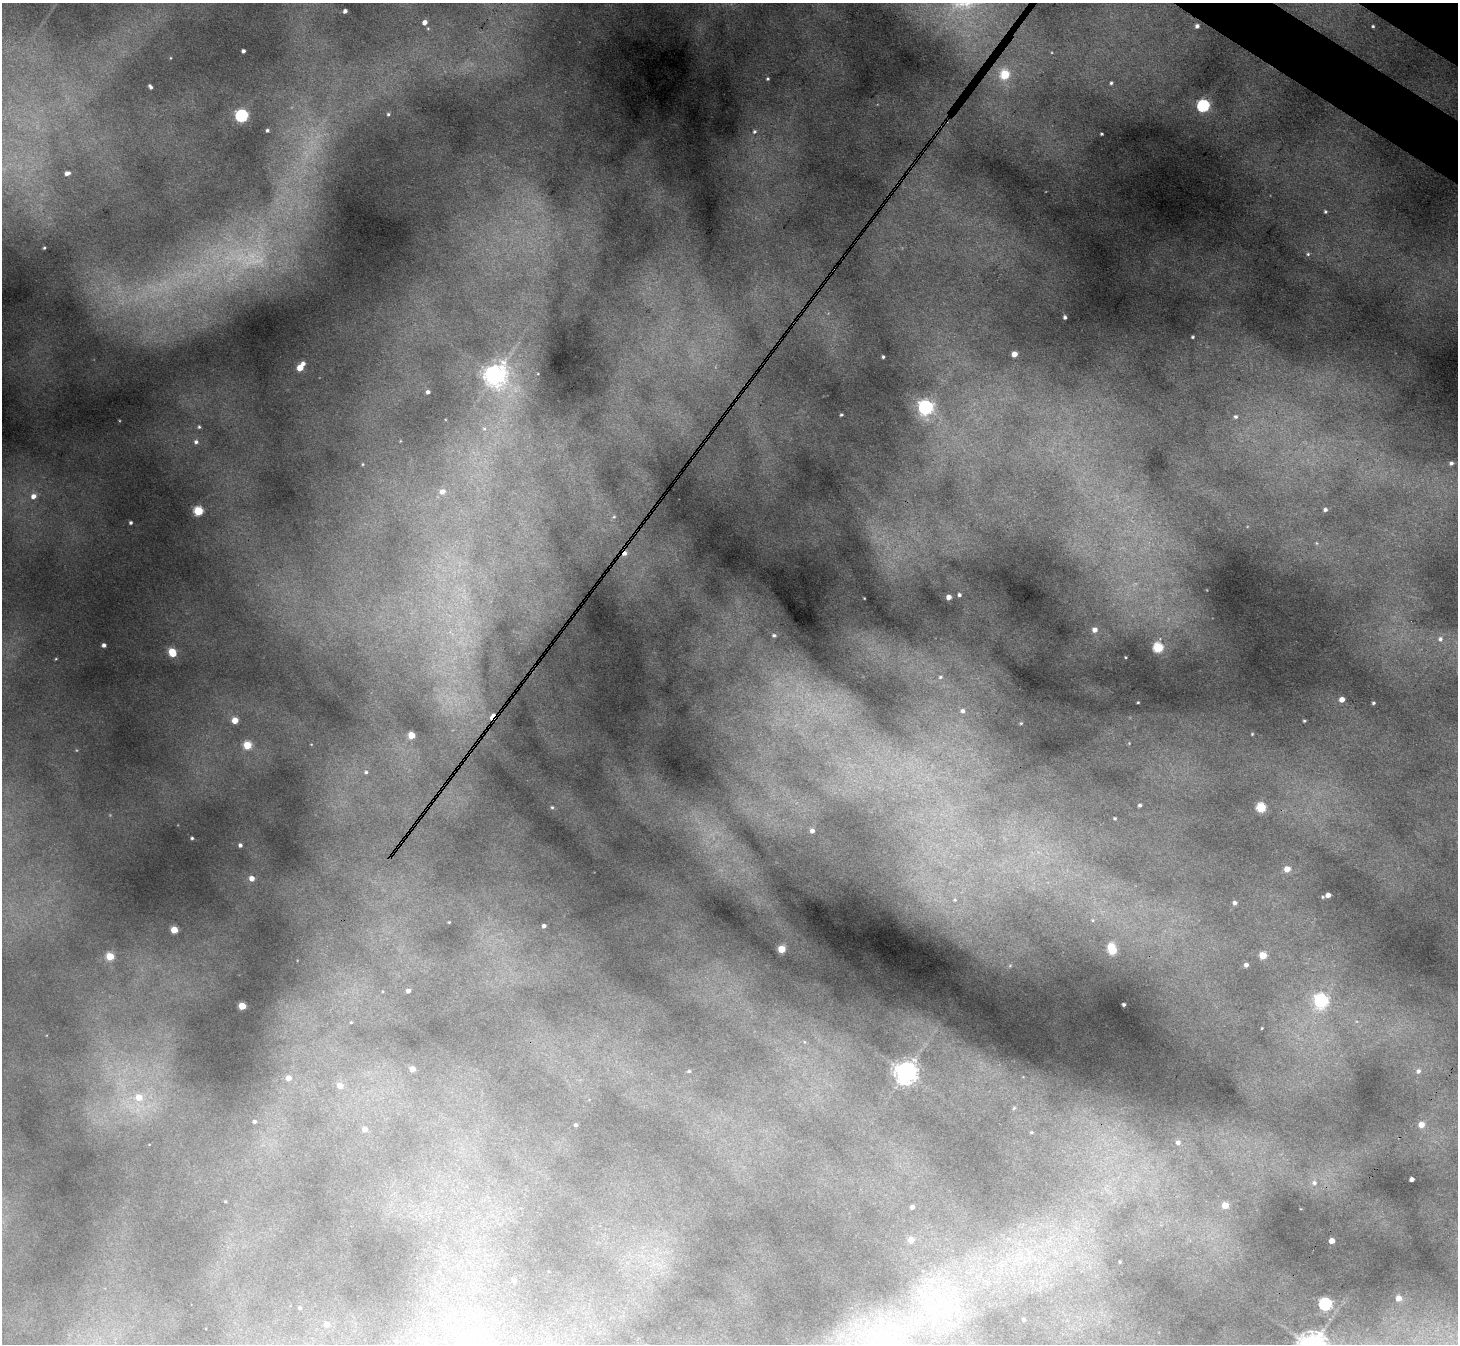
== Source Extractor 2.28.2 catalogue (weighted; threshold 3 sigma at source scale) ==
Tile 10 of 4 x 4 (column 2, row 3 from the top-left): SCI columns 1513-2968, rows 1713-3054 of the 5938 x 5969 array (HDU 1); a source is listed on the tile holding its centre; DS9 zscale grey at full resolution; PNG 1460 x 1346 px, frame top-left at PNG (2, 3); no overlay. Shown black and unused: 1% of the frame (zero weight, under 3 of 4 exposures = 7% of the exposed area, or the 3 px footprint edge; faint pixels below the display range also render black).
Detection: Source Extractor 2.28.2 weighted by HDU 2 'WHT'; one run over the whole footprint, this tile lists its part. Background 0.379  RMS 0.016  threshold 0.0713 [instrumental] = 3 sigma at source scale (4.5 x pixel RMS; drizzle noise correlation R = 1.50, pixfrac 1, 0.05/0.05 arcsec/px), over >= 5 px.
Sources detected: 118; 1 too faint to see at this stretch — not listed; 1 inside a brighter listed object's ellipse — not listed separately; the other 116 listed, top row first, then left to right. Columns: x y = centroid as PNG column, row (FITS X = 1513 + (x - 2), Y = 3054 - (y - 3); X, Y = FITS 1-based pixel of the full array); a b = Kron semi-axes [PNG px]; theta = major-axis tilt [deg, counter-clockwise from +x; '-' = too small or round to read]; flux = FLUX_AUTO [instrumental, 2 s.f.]
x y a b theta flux
345 11 4 4 - 5.4
425 22 4 4 - 8.8
1197 26 4 4 - 4.9
1373 26 3 3 - 1.8
243 51 3 3 - 4.1
1005 74 6 5 - 69
768 79 4 4 - 2
1111 83 4 4 - 2.3
150 87 5 3 - 3.7
1203 106 6 6 - 200
388 114 3 3 - 1.9
242 116 6 6 - 230
267 130 3 3 - 2.6
754 132 6 5 - 3.4
1102 134 3 2 - 1.8
67 173 5 4 - 5.4
1325 212 4 3 - 2
44 248 3 2 - 1.4
1308 254 5 4 - 2.1
1065 317 4 3 - 3.2
1193 337 3 3 - 1.8
1014 354 4 4 - 14
883 357 3 3 - 2.1
303 363 5 4 - 5.9
300 368 5 4 - 26
495 375 8 8 - 960
428 392 4 4 - 4.1
926 407 6 6 - 360
841 415 3 3 - 1.9
1235 417 5 5 - 2.4
199 427 5 4 - 2.3
484 429 6 4 -1 2.8
196 442 6 5 - 4.5
1451 463 6 5 - 4.7
362 464 5 3 - 1.3
442 492 7 5 15 6.5
33 496 7 6 - 9.8
1325 510 4 4 - 3.7
198 511 5 5 - 89
614 517 5 3 - 1.6
131 523 3 3 - 2.8
625 554 5 4 - 6.1
959 595 4 4 - 3.1
949 597 4 4 - 9.9
1095 630 6 5 - 9.2
774 635 5 5 - 3.2
1440 639 8 7 - 5.9
104 645 4 4 - 4.9
1158 647 5 5 - 93
172 652 6 5 - 48
940 677 5 4 - 2.5
1342 699 4 4 - 11
1138 702 3 2 - 1.2
1373 703 3 3 - 1.8
962 711 5 5 - 3.8
492 716 11 3 55 11
235 720 5 4 - 24
1304 721 3 3 - 1.6
1021 723 4 3 - 1.4
1252 734 4 3 - 1.3
411 735 5 4 - 32
247 745 5 5 - 53
366 772 4 4 - 1.9
1140 805 3 3 - 2.8
552 807 5 4 - 2
1261 807 5 5 - 85
1115 818 3 2 - 1.7
812 831 5 5 - 6.2
192 838 3 3 - 2.2
240 845 4 3 - 3.7
1287 869 5 5 - 18
252 878 4 4 - 11
1328 895 5 4 - 8.7
955 900 5 4 - 2
1235 903 4 4 - 4.9
449 922 2 2 - 1
544 926 4 3 - 3.9
174 930 5 4 - 35
782 949 5 4 - 39
1113 951 5 5 - 47
1263 955 5 5 - 35
110 956 5 5 - 45
1246 965 4 4 - 5.2
408 991 4 4 - 6
1321 1001 6 6 - 300
1124 1005 3 3 - 2.9
242 1006 4 4 - 40
351 1022 3 3 - 1.5
1262 1028 3 2 - 1
412 1069 4 4 - 15
689 1071 4 4 - 1.9
1418 1071 6 5 - 4.7
906 1072 7 7 - 1200
288 1078 5 5 - 9.4
340 1086 5 5 - 16
139 1097 8 7 - 21
1014 1108 5 4 - 2.2
254 1122 4 4 - 3.5
575 1125 4 3 - 2.6
1421 1125 5 5 - 16
365 1129 5 5 - 9.3
1031 1132 4 3 - 1.5
1178 1142 7 6 - 5.5
1412 1179 4 4 - 6
1314 1183 7 6 - 5.9
1225 1205 5 5 - 22
912 1207 4 4 - 4.9
911 1240 5 5 - 14
1332 1241 4 4 - 16
1120 1262 3 2 - 1.2
514 1281 4 3 - 4.2
1398 1298 5 5 - 12
1325 1304 6 5 - 250
300 1308 4 4 - 1.9
1024 1319 3 3 - 2.5
327 1324 4 4 - 10
Overlapping masked pixels (flux is a lower limit): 2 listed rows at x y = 625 554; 492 716